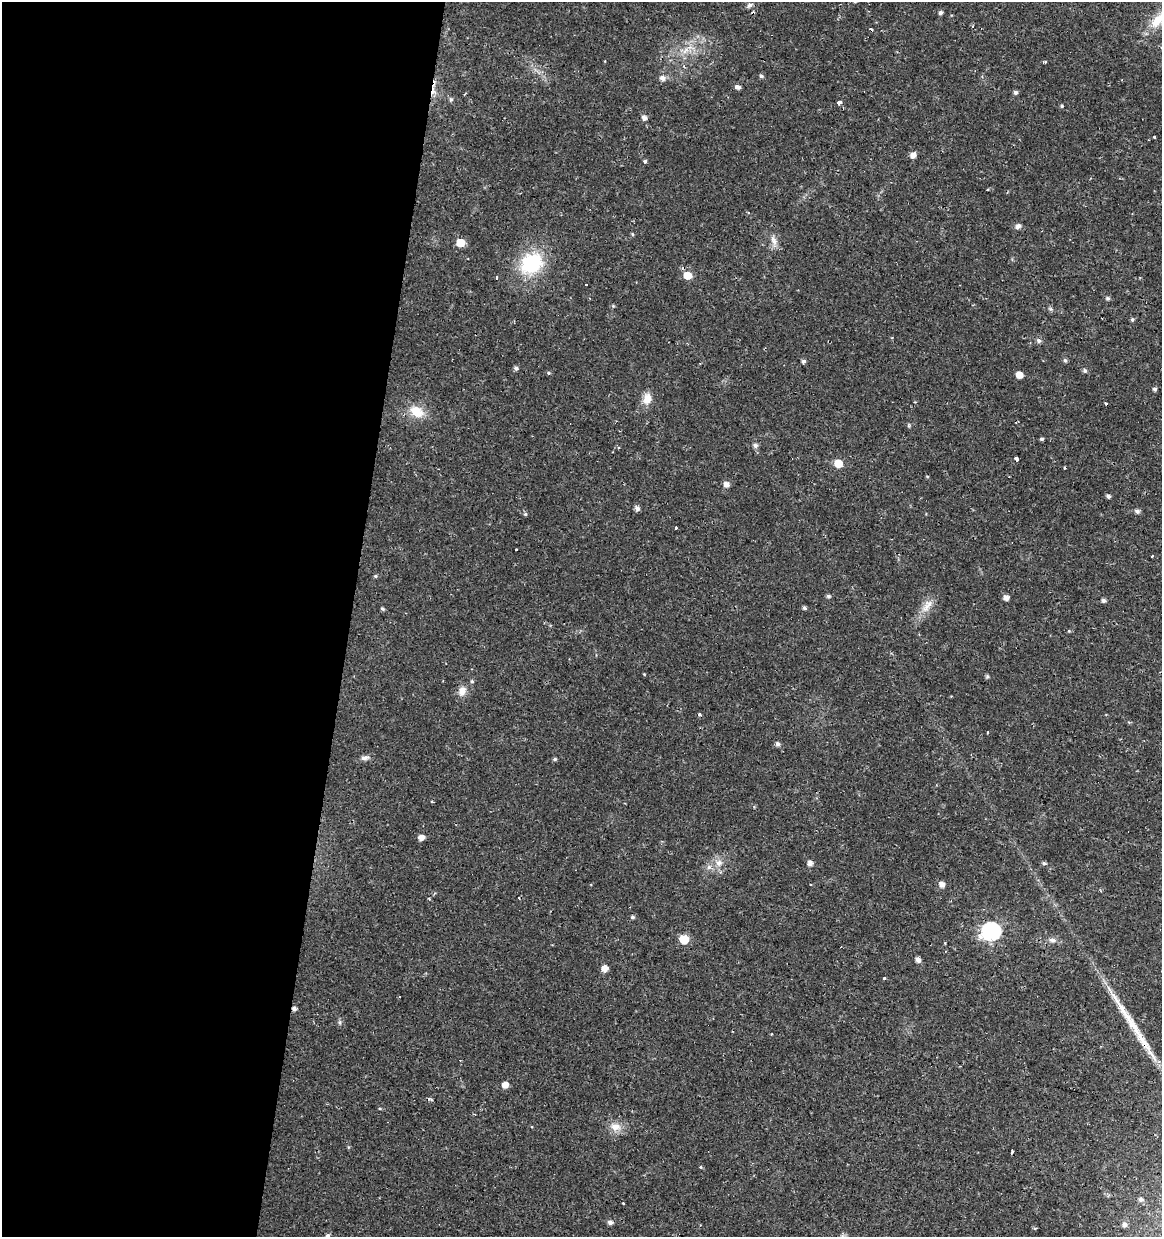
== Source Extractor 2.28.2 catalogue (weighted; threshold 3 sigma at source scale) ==
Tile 5 of 4 x 4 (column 1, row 2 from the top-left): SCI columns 221-1380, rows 2473-3707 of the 5142 x 4941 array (HDU 1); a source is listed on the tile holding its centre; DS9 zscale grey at full resolution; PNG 1164 x 1239 px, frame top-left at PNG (2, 2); no overlay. Shown black and unused: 30% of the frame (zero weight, under 2 of 3 exposures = <1% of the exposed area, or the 3 px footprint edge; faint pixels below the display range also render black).
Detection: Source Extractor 2.28.2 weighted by HDU 2 'WHT'; one run over the whole footprint, this tile lists its part. Background 0.0224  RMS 0.0028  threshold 0.0127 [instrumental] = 3 sigma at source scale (4.5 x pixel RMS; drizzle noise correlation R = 1.50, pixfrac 1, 0.0396/0.0396 arcsec/px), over >= 5 px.
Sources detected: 101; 9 cosmic-ray / hot-pixel residue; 1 long thin detection or spike segment (spike, bleed or trail) — not listed; the other 91 listed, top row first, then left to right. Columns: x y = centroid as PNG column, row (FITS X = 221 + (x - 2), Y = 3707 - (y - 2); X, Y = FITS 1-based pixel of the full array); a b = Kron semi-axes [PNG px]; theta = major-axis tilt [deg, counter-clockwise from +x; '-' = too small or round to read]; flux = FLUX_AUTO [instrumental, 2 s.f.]
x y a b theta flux
749 5 8 5 43 0.71
940 13 5 4 - 0.73
1158 20 28 12 52 6.5
972 26 3 3 - 0.4
690 47 6 4 70 0.88
685 51 7 4 71 0.92
1045 61 7 3 6 0.34
761 76 6 4 -58 0.59
662 78 7 6 - 1.3
737 87 6 4 -15 1.2
433 90 19 6 86 2.3
1015 92 5 4 - 0.71
451 99 6 5 - 0.55
840 102 4 3 - 2.3
1062 106 4 4 - 0.36
644 118 5 5 - 1.2
1154 137 3 3 - 0.53
913 155 5 5 - 1.8
645 161 5 4 - 0.43
1018 226 7 6 - 1.1
632 234 5 3 - 0.28
774 241 15 8 -69 1.8
460 243 6 5 - 6
531 263 25 20 33 19
687 275 6 6 - 5
496 278 4 3 - 1.1
1108 298 6 5 - 0.58
1132 319 5 5 - 0.47
1039 340 7 5 -44 0.71
1065 360 6 4 -72 0.56
804 361 5 4 - 0.68
516 368 5 4 - 0.8
1085 371 6 5 - 0.58
548 373 5 4 - 0.4
1019 375 5 5 - 3.3
1155 389 5 4 - 0.56
647 399 15 10 77 2.9
417 411 21 14 -30 5.3
909 425 6 3 72 0.33
1042 439 3 3 - 0.65
755 445 6 5 - 0.89
618 448 3 3 - 0.37
1016 459 4 3 - 1.3
838 463 6 5 - 5.7
726 485 6 5 - 1.6
1108 496 5 4 - 0.8
637 508 5 5 - 1.1
1137 511 6 5 - 0.89
525 514 5 5 - 0.42
676 527 3 3 - 0.93
1152 556 3 2 - 0.31
375 576 5 4 - 0.36
828 596 5 4 - 0.56
1006 598 5 4 - 1.6
1103 600 5 4 - 0.76
927 606 24 10 54 3.4
382 608 5 4 - 0.47
805 608 5 4 - 0.57
1069 631 5 3 - 0.23
987 676 5 4 - 0.5
472 681 5 4 - 0.46
462 691 14 9 73 2.1
777 744 6 5 - 0.83
364 758 12 5 2 1.1
555 759 5 4 - 0.46
421 837 5 5 - 1.9
719 862 11 8 -47 1.9
810 863 5 5 - 1.4
1044 863 5 4 - 0.58
709 867 7 7 - 0.95
942 884 5 5 - 1.7
811 885 3 2 - 0.27
429 899 3 2 - 0.34
632 917 5 4 - 0.53
991 931 8 7 - 85
684 939 6 5 - 9.8
1052 940 11 6 -6 1.2
918 960 5 4 - 1.5
604 968 5 5 - 2.6
884 978 4 3 - 0.56
294 1009 5 4 - 0.96
772 1034 3 2 - 0.25
505 1085 5 5 - 2.6
380 1108 5 3 - 0.28
615 1127 15 11 -12 2.9
348 1147 5 3 - 0.27
701 1167 4 4 - 0.3
1141 1199 6 5 - 0.89
623 1203 3 3 - 0.38
610 1222 5 5 - 1
328 1235 5 5 - 0.63
Overlapping masked pixels (flux is a lower limit): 2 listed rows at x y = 433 90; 294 1009
Isophote crosses this tile's border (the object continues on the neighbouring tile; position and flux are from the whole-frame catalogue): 2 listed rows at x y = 1158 20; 328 1235